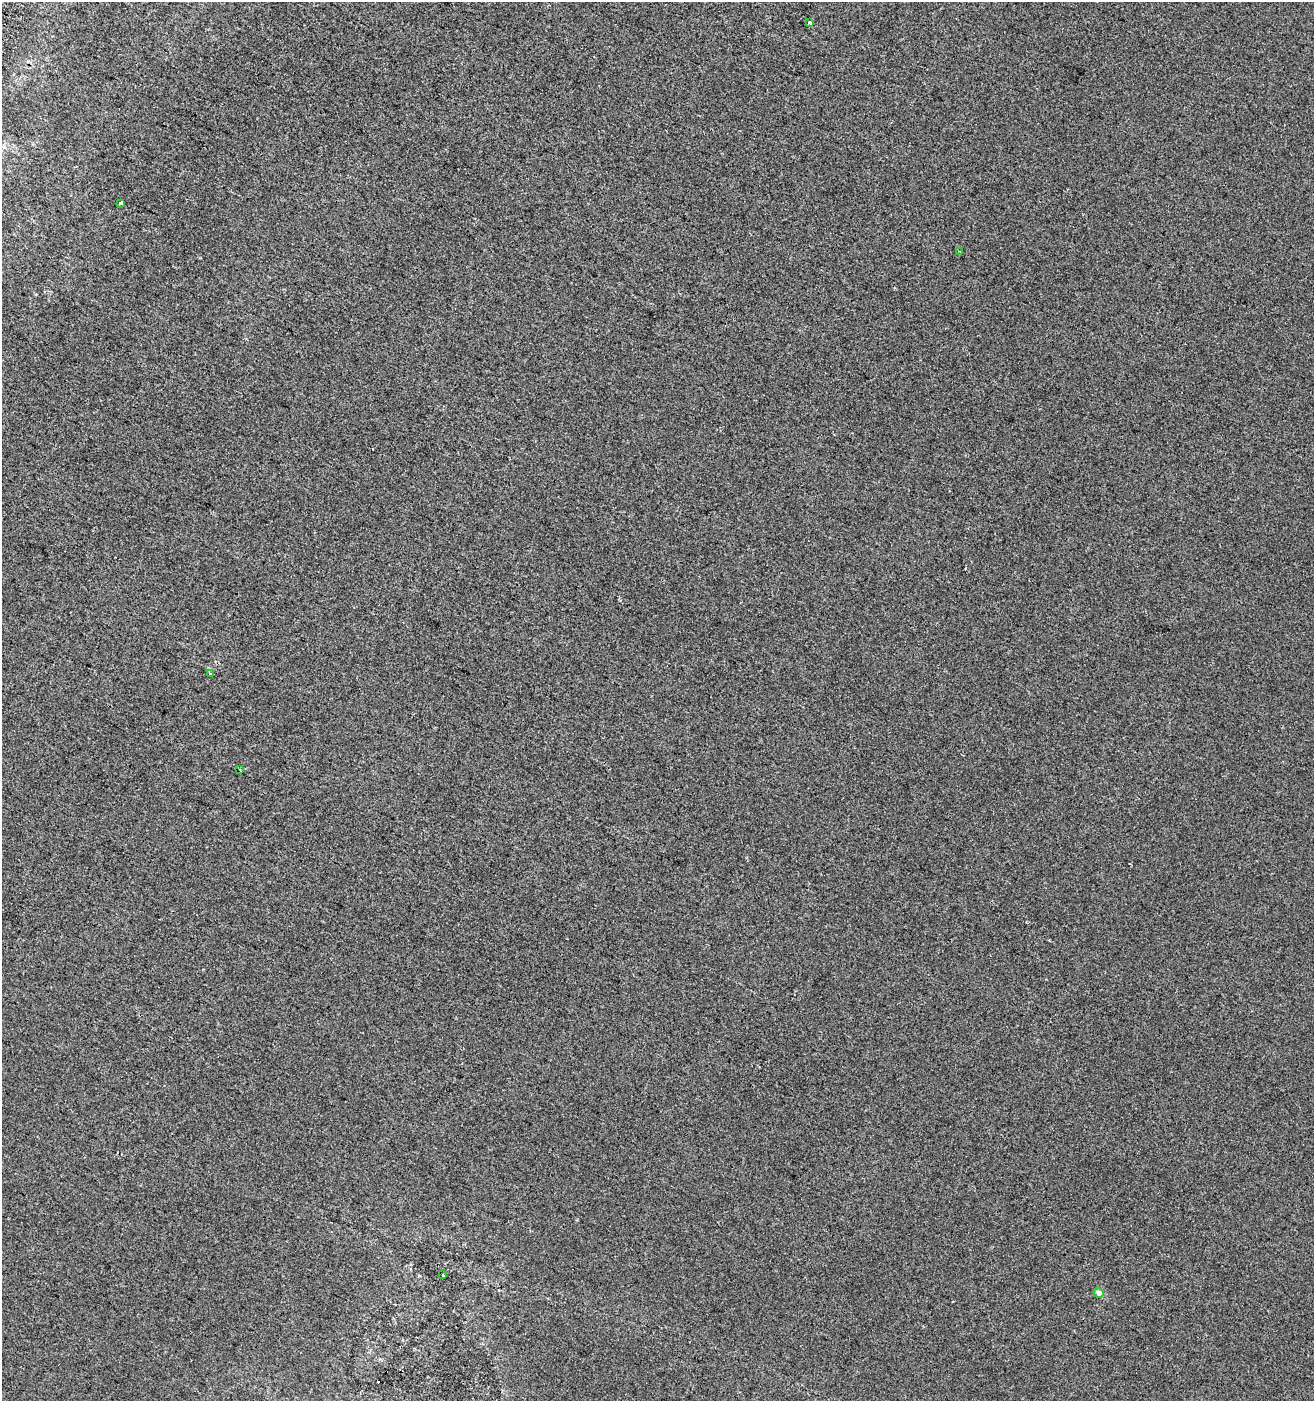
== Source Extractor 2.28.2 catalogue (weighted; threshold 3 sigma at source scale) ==
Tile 11 of 4 x 4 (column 3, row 3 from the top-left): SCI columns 2935-4246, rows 1416-2814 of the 5803 x 5636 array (HDU 1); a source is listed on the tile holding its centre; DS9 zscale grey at full resolution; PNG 1316 x 1403 px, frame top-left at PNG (2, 2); each listed source drawn as its Kron ellipse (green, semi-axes under 4 px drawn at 4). Shown black and unused: <1% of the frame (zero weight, under 2 of 3 exposures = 2% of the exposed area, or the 3 px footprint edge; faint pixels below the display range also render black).
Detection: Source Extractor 2.28.2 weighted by HDU 2 'WHT'; one run over the whole footprint, this tile lists its part. Background 7.39e-04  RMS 0.0071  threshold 0.032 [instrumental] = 3 sigma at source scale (4.5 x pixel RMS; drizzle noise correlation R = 1.50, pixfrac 1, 0.0396/0.0396 arcsec/px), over >= 5 px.
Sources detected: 9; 2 cosmic-ray / hot-pixel residue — neither listed nor drawn; the other 7 listed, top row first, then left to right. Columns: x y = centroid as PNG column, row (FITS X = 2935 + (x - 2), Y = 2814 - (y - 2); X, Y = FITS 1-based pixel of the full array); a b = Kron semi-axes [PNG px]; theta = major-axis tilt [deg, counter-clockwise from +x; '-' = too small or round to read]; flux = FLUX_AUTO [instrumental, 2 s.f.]
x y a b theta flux
810 22 3 3 - 2.1
120 203 3 2 - 0.83
960 251 3 2 - 0.67
210 674 3 3 - 2.9
240 770 3 2 - 0.55
443 1275 3 2 - 1.1
1099 1293 5 4 - 4.1